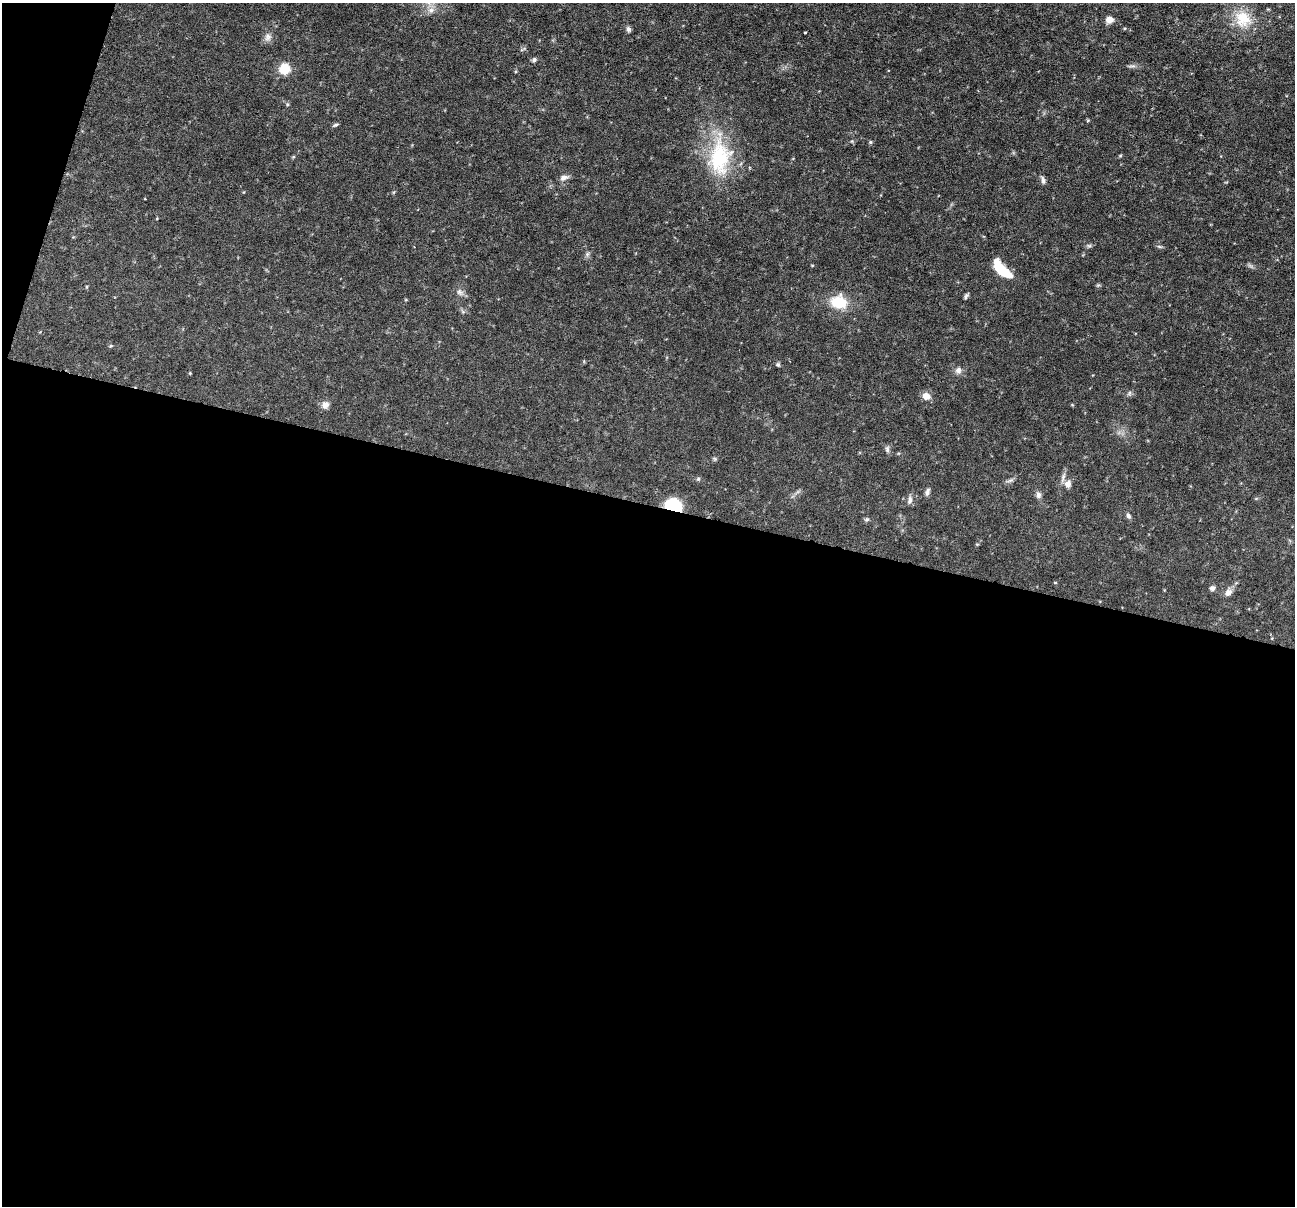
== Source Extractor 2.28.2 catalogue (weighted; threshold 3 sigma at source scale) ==
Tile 13 of 4 x 4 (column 1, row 4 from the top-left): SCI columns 1-1293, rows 248-1451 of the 5173 x 5188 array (HDU 1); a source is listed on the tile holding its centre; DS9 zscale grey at full resolution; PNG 1297 x 1208 px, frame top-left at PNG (2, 3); no overlay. Shown black and unused: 60% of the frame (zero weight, under 3 of 6 exposures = <1% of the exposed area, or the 3 px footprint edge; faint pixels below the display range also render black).
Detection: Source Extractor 2.28.2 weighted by HDU 2 'WHT'; one run over the whole footprint, this tile lists its part. Background 0.0644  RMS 0.0042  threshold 0.0171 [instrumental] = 3 sigma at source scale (4.09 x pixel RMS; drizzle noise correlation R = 1.36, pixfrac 0.8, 0.05/0.05 arcsec/px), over >= 5 px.
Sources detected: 33; all 33 listed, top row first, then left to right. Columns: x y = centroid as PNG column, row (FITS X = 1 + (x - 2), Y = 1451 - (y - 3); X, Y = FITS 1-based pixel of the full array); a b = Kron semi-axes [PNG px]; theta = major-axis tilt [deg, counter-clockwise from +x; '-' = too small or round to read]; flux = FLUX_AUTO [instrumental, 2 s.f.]
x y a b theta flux
1243 19 24 21 -62 10
1109 20 8 7 - 2.2
628 29 7 6 - 0.91
805 32 3 2 - 0.39
267 37 11 7 72 1.7
534 60 6 5 - 0.76
285 69 9 9 - 8.3
336 125 7 4 26 0.62
870 142 5 4 - 0.47
720 157 49 30 86 27
564 177 11 6 15 1.5
1043 180 10 5 -83 1.1
1089 246 7 4 18 0.64
1159 246 6 4 -20 0.55
1002 270 20 8 -46 14
459 292 7 6 - 1
966 296 8 4 71 0.69
839 302 14 11 -11 12
778 364 5 5 - 0.59
958 370 8 7 - 1.5
926 396 9 8 - 2.8
325 405 9 8 - 2
887 449 8 5 -74 0.92
698 479 6 5 - 0.55
1068 484 10 9 - 2.2
927 492 10 5 72 1.1
1038 495 8 7 - 1.2
910 500 10 6 83 1.3
673 506 13 10 -13 22
1128 516 7 5 -47 0.84
867 519 7 4 18 0.65
1212 588 7 6 - 1
1228 593 9 7 49 2
Overlapping masked pixels (flux is a lower limit): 1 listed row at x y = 673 506